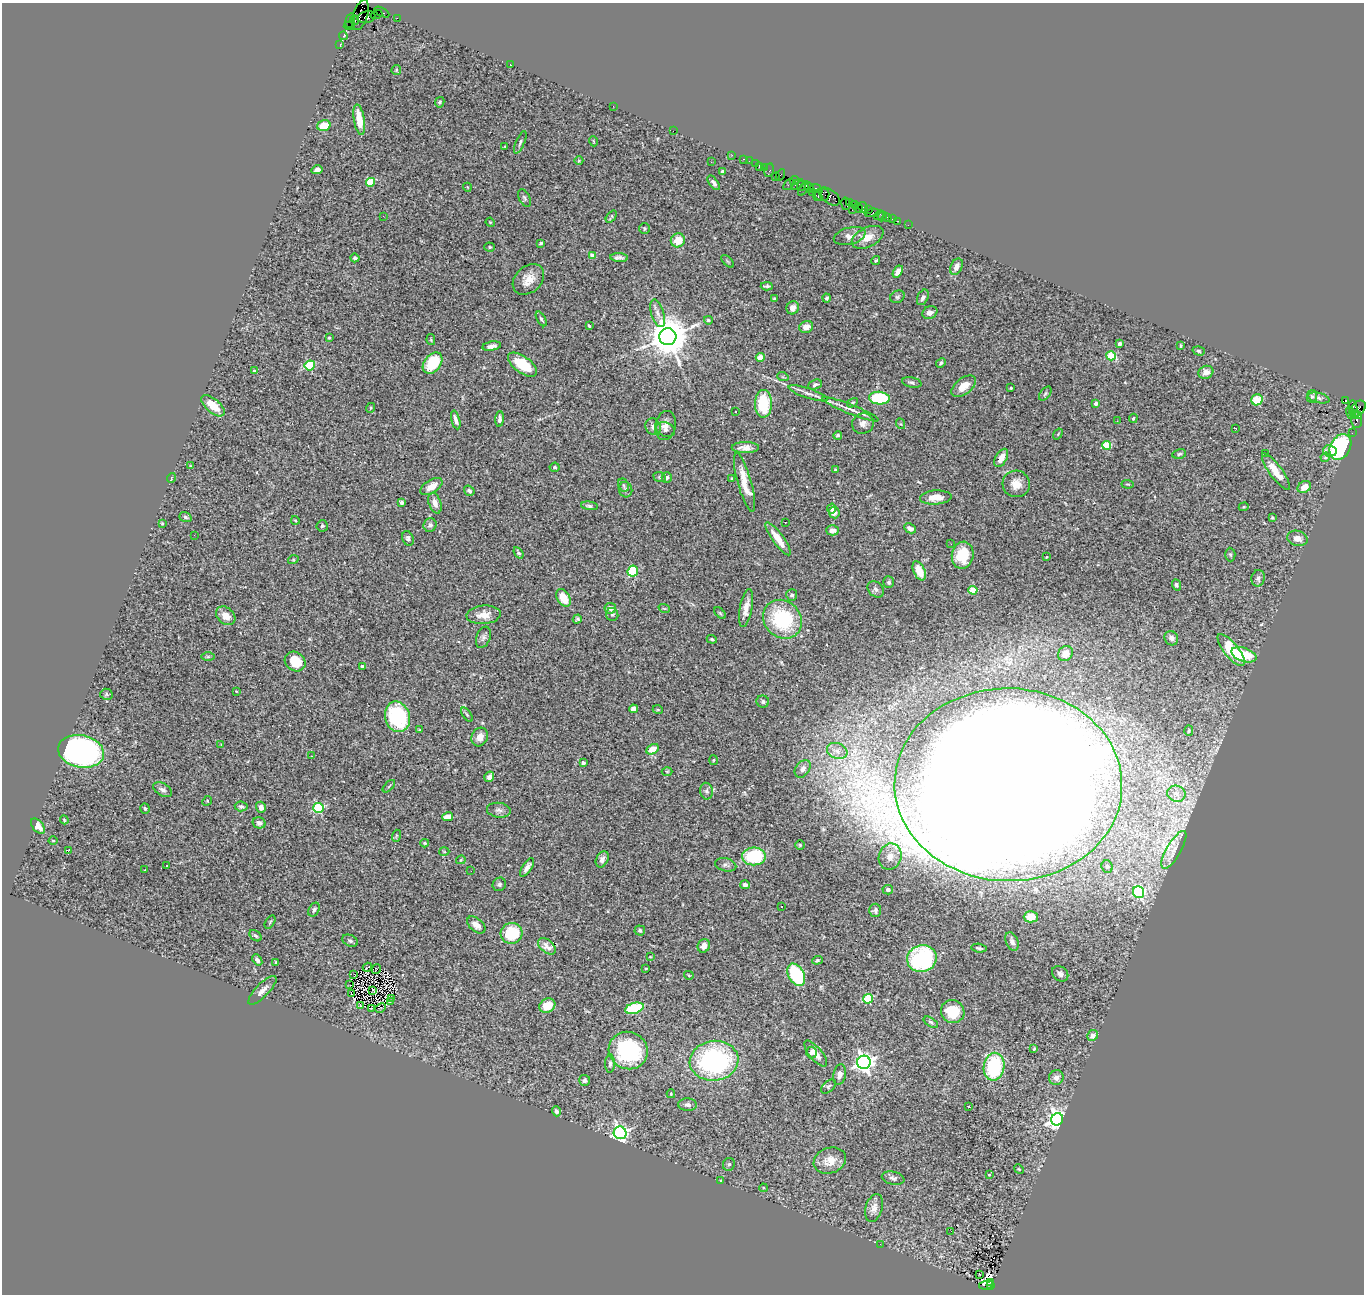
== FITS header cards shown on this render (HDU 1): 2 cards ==
NAXIS1  =                 1362
NAXIS2  =                 1292

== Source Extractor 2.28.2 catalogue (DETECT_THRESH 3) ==
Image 1362 x 1292 px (HDU 1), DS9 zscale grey, 1 PNG px = 1 image px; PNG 1366 x 1296 px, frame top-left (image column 1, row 1292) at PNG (2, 3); each listed source drawn as its Kron ellipse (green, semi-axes under 4 px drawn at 4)
Background 3.46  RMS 0.066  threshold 0.198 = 3 sigma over >= 5 px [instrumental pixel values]
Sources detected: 354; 4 with non-positive FLUX_AUTO (blend fragments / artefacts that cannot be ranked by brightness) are neither listed nor drawn; the other 350 listed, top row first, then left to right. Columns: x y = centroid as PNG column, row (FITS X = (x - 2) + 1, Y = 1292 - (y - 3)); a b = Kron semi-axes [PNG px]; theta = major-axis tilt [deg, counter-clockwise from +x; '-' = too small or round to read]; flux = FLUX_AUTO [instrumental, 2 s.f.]
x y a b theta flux
382 12 8 3 -28 290
360 15 15 7 72 1300
376 15 6 2 18 140
367 17 9 6 13 1200
397 18 2 2 - 57
354 20 5 2 - 440
350 21 7 4 76 380
349 26 5 2 - 310
343 36 4 3 - 54
340 45 3 2 - 110
510 65 3 2 - 29
396 70 5 4 - 5.1
440 102 5 4 - 7.5
613 106 2 2 - 20
359 120 15 5 -81 69
324 126 7 5 15 80
673 131 2 2 - 48
593 141 5 3 - 3.4
520 142 12 4 66 10
505 146 3 3 - 3.5
732 155 2 2 - 51
743 159 3 2 - 160
579 161 4 3 - 3.7
749 161 2 2 - 35
711 162 2 2 - 4.3
755 164 2 2 - 110
759 166 4 2 - 180
764 167 3 3 - 150
317 170 5 4 - 15
769 170 7 4 78 210
722 172 3 3 - 8.7
780 175 6 2 57 150
775 177 4 3 - 290
794 181 5 3 - 180
370 182 4 4 - 160
714 183 8 4 -53 12
789 184 6 3 50 220
797 185 7 4 37 540
801 186 5 3 - 340
467 187 4 3 - 3.4
809 187 5 4 - 500
803 189 8 3 57 440
816 189 6 3 -22 650
813 192 3 2 - 120
822 195 7 6 - 650
817 196 5 3 - 480
830 196 12 7 -36 920
524 198 9 5 -65 9.8
849 202 3 2 - 120
846 204 6 4 -82 140
854 205 3 2 - 140
858 208 5 2 - 330
863 208 6 4 -56 550
852 210 2 2 - 71
869 210 3 3 - 110
872 213 7 3 8 350
879 215 5 3 - 64
383 216 3 2 - 5.1
882 216 5 2 - 55
611 217 7 3 54 5.8
888 217 3 3 - 260
893 219 3 2 - 55
898 221 3 2 - 130
490 222 5 3 - 3.9
908 225 2 2 - 22
644 229 5 5 - 6.7
850 236 16 8 15 30
868 237 17 9 27 51
678 240 7 7 - 78
541 243 4 3 - 7.9
490 247 5 4 - 6
592 256 4 4 - 40
619 257 9 3 -4 13
355 258 4 4 - 8
876 260 5 2 - 5
728 261 8 3 -45 5
956 267 8 5 63 24
898 272 7 4 59 24
528 279 17 13 43 58
767 286 6 3 3 7.9
897 297 7 6 - 10
923 297 8 5 63 17
774 298 4 3 - 5.4
827 298 4 4 - 8.7
793 308 7 6 - 31
658 313 14 6 -72 25
930 313 8 6 27 21
541 319 8 3 -60 7
708 320 4 3 - 7.1
589 326 3 3 - 6.7
806 327 7 6 - 34
668 337 8 8 - 17000
329 338 3 3 - 6.9
431 340 6 4 -79 5.2
1120 344 4 4 - 9.8
492 346 9 4 9 20
1181 346 3 2 - 5
1199 351 6 4 -17 6.7
1111 356 5 4 - 170
760 357 4 4 - 40
433 363 12 8 51 160
941 363 5 3 - 9.4
310 365 5 5 - 310
522 365 17 8 -36 140
254 371 3 3 - 4.5
1206 372 7 6 - 25
783 377 6 3 -18 4.5
912 382 10 5 -12 12
815 385 7 4 20 9.6
964 386 14 8 38 53
1011 388 3 3 - 5.7
808 393 20 5 -18 24
1045 394 8 4 52 8
1312 396 6 5 - 8.2
879 398 10 6 -4 280
1319 398 11 5 -13 13
1257 400 6 5 - 85
1345 401 3 3 - 1400
852 403 6 3 31 5
1096 403 4 3 - 20
763 404 13 8 90 210
213 406 14 7 -41 68
1353 407 6 3 -80 990
370 408 5 3 - 4.1
851 409 30 4 -21 33
1358 409 9 6 44 840
736 412 3 3 - 11
1350 413 6 2 -74 190
1355 414 4 2 - 380
1359 415 4 3 - 510
1133 418 5 3 - 5
500 419 8 4 86 14
456 420 9 3 -75 18
1357 420 8 5 -88 510
1117 421 3 2 - 4.8
863 424 11 10 - 27
901 424 5 3 - 4.4
666 426 15 10 77 35
653 427 9 7 -63 23
1235 428 3 2 - 6.6
665 430 9 7 -25 16
1352 433 2 2 - 37
1058 434 6 3 55 4
838 435 4 4 - 8.8
1106 445 4 4 - 190
1340 447 13 10 60 530
745 448 13 5 0 28
1330 451 6 5 - 23
1266 453 3 3 - 8.3
1179 454 7 4 12 8.8
1325 457 5 4 - 5.6
1001 458 10 5 61 44
190 466 4 3 - 3.2
555 467 5 4 - 7.4
835 470 4 3 - 6.4
1276 472 22 6 -54 70
660 477 6 5 - 6.6
667 477 5 5 - 10
171 478 5 3 - 3.3
732 478 4 3 - 4.6
745 482 30 7 -75 82
1016 484 13 13 - 55
1128 484 6 2 -5 4.2
624 485 7 5 -63 7.5
431 486 12 6 31 46
1304 487 7 5 29 45
625 490 8 6 -77 13
469 491 6 4 -36 11
936 497 16 7 3 53
401 502 4 3 - 15
435 503 11 6 -71 28
589 506 8 4 -7 11
1244 507 5 4 - 4.8
832 509 5 4 - 12
834 512 6 5 - 32
185 517 6 5 - 9.5
1272 518 4 3 - 5.3
295 520 4 2 - 4.1
785 522 3 2 - 5.1
162 524 3 2 - 5.3
430 525 7 6 - 15
322 526 5 5 - 7.6
910 528 6 4 -27 18
832 530 6 5 - 28
194 535 2 2 - 8.7
408 538 8 5 -66 11
1297 538 10 7 -16 37
778 539 20 5 -54 71
951 544 2 2 - 6
519 553 6 4 -55 8.5
1230 554 7 5 -88 7.1
963 555 13 11 81 150
1046 557 2 2 - 3.5
293 560 5 3 - 4.5
633 571 5 5 - 230
919 571 10 5 -64 80
1258 578 8 6 77 16
889 582 6 5 - 9.4
1176 585 6 4 -70 8.4
876 589 9 7 -45 15
973 590 4 4 - 150
792 595 6 5 - 10
564 598 9 6 -57 74
610 608 5 5 - 19
664 608 6 3 -19 4.4
746 608 19 6 79 41
720 613 7 4 -45 6.3
612 614 6 6 - 8.4
484 615 17 9 5 48
226 616 11 8 -42 38
577 619 4 3 - 6.8
782 619 21 18 -45 370
483 637 11 7 69 15
1171 638 7 6 - 16
712 639 5 3 - 5.8
1231 650 19 7 -51 190
1065 654 8 7 - 39
1244 655 13 6 -19 140
208 657 6 4 0 7.1
295 661 11 9 -36 92
362 666 4 3 - 8.5
236 691 4 3 - 3
106 694 6 5 - 7.2
763 702 6 6 - 11
633 709 4 4 - 30
658 710 5 3 - 4
467 715 8 4 -55 7
397 717 15 12 -75 390
420 730 3 3 - 3.9
1189 731 5 4 - 5.4
480 737 9 8 - 34
221 744 3 3 - 3
652 749 7 5 28 53
81 751 23 16 -12 1300
837 751 10 7 -19 25
311 756 2 2 - 3.7
713 760 5 3 - 4.5
583 763 4 4 - 16
803 769 10 7 53 22
667 771 5 3 - 4.3
489 777 5 4 - 19
1008 785 114 96 -1 60000
389 786 7 3 45 5.4
163 790 10 6 -29 16
706 791 8 6 -79 15
1176 794 9 8 - 24
207 801 5 4 - 5.2
241 806 6 5 - 9.9
261 807 5 5 - 22
145 808 5 4 - 8.9
319 808 5 5 - 390
499 810 12 7 -7 19
448 817 5 4 - 43
64 820 4 3 - 4.5
259 823 6 5 - 15
38 826 9 5 -52 41
396 836 6 4 72 5.3
53 840 4 3 - 3.8
425 843 4 3 - 4.8
800 845 4 4 - 5.7
1174 850 21 7 60 43
68 851 3 3 - 42
444 852 5 3 - 4
754 856 12 9 -1 280
890 857 13 11 72 40
602 859 8 6 65 19
461 860 5 3 - 4
726 865 11 6 -13 15
166 866 3 2 - 7.8
527 867 10 4 58 22
1107 867 6 5 - 10
145 870 3 2 - 2.9
471 871 2 2 - 11
499 884 7 6 - 11
745 885 5 3 - 15
888 890 5 4 - 11
1139 892 6 5 - 530
781 906 3 2 - 7.8
314 910 7 5 60 9.7
875 910 7 6 - 13
1031 917 7 5 0 56
270 922 7 3 58 5.4
476 925 11 6 -40 35
640 931 5 5 - 9.4
511 933 11 10 - 160
255 936 7 4 -39 8.1
350 941 8 5 -26 10
1012 941 10 6 -67 18
547 946 10 6 -39 23
704 946 7 6 - 32
979 948 7 3 -10 8.3
650 957 4 2 - 3.1
922 959 15 13 21 520
257 960 6 4 -51 13
817 960 5 4 - 5.5
276 963 4 3 - 5.9
367 967 5 2 - 7.7
376 969 5 2 - 2.7
646 969 3 2 - 3.3
354 974 4 2 - 2.5
1060 974 9 7 -41 19
689 975 5 3 - 3.7
796 975 12 7 -60 370
350 985 2 2 - 3.4
262 990 19 6 46 27
372 990 2 2 - 4.7
352 994 3 2 - 11
392 998 3 2 - 3
868 999 5 4 - 300
390 1002 3 2 - 5.4
360 1006 2 2 - 3.3
547 1006 8 7 - 75
371 1008 3 2 - 3.5
380 1008 6 2 26 5
634 1008 9 5 16 310
953 1012 12 11 - 150
931 1022 8 4 -32 8.1
1093 1035 6 5 - 26
1034 1049 3 2 - 5.2
628 1050 20 18 -28 440
811 1052 6 5 - 12
816 1054 16 6 -50 36
714 1061 24 20 7 760
864 1062 7 6 - 2400
610 1064 9 5 89 12
994 1067 14 10 81 360
840 1075 10 6 78 25
1056 1078 7 7 - 25
585 1080 5 5 - 14
828 1086 8 5 43 8.9
671 1094 4 3 - 4.1
688 1105 9 6 -3 16
968 1106 3 2 - 3.4
556 1111 5 4 - 11
1057 1119 6 6 - 2400
620 1133 6 6 - 1300
830 1161 17 12 20 59
729 1164 6 6 - 9.4
1019 1169 5 4 - 4.9
989 1174 3 2 - 4.7
893 1178 11 6 -11 16
721 1180 4 2 - 3.2
763 1188 4 3 - 4.6
874 1208 14 8 73 31
951 1231 2 2 - 1.7
880 1244 3 2 - 3.6
979 1274 3 2 - 15
991 1282 3 2 - 220
986 1285 7 4 12 610
990 1286 3 3 - 180
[4 non-positive-flux detections neither listed nor drawn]